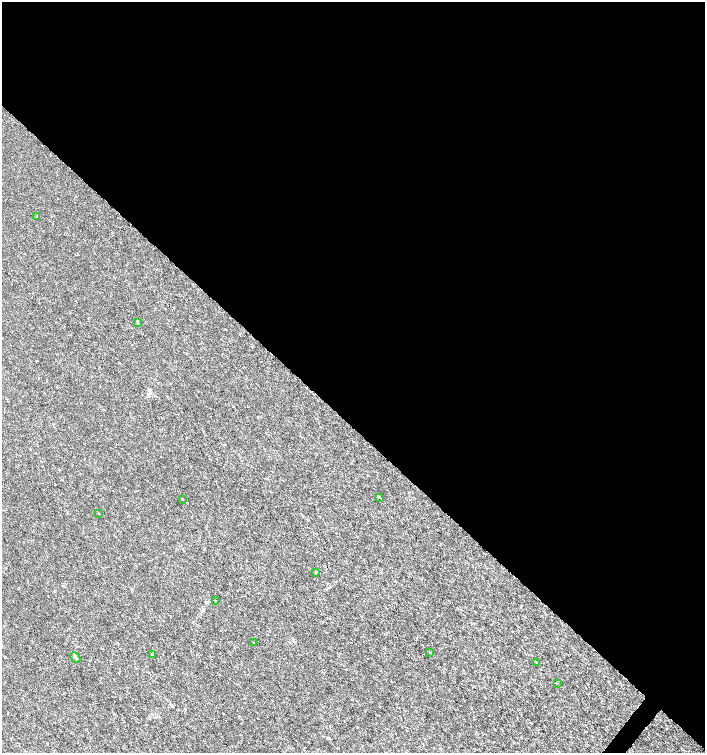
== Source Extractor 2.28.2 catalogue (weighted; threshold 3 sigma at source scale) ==
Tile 3 of 4 x 4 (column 3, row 1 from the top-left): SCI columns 2982-4386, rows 4508-6008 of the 6029 x 6009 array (HDU 1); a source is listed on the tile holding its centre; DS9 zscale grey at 2 x 2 block average (1 PNG px = mean of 2 x 2 image px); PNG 707 x 755 px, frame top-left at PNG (2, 2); each listed source drawn as its Kron ellipse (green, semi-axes under 4 px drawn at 4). Shown black and unused: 57% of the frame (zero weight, under 3 of 6 exposures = <1% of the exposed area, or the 3 px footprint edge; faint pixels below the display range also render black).
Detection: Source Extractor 2.28.2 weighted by HDU 2 'WHT'; one run over the whole footprint, this tile lists its part. Background 3.95e-05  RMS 0.001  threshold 0.00426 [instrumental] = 3 sigma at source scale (4.09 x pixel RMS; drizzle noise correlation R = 1.36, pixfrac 0.8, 0.0396/0.0396 arcsec/px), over >= 5 px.
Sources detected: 13; all 13 listed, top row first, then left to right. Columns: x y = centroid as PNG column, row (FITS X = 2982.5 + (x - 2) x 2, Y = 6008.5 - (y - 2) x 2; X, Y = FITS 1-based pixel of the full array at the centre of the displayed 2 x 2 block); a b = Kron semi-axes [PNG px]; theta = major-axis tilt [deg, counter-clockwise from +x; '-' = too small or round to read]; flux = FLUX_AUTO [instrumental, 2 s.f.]
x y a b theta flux
36 216 2 2 - 0.18
138 323 4 2 - 0.16
379 497 2 2 - 0.12
183 499 2 2 - 0.14
98 513 2 2 - 0.13
316 572 2 2 - 0.19
215 601 2 2 - 0.086
254 642 2 2 - 0.24
429 652 2 2 - 0.094
152 654 3 2 - 0.15
75 658 6 3 -48 0.32
537 662 2 2 - 0.11
557 683 2 2 - 0.087